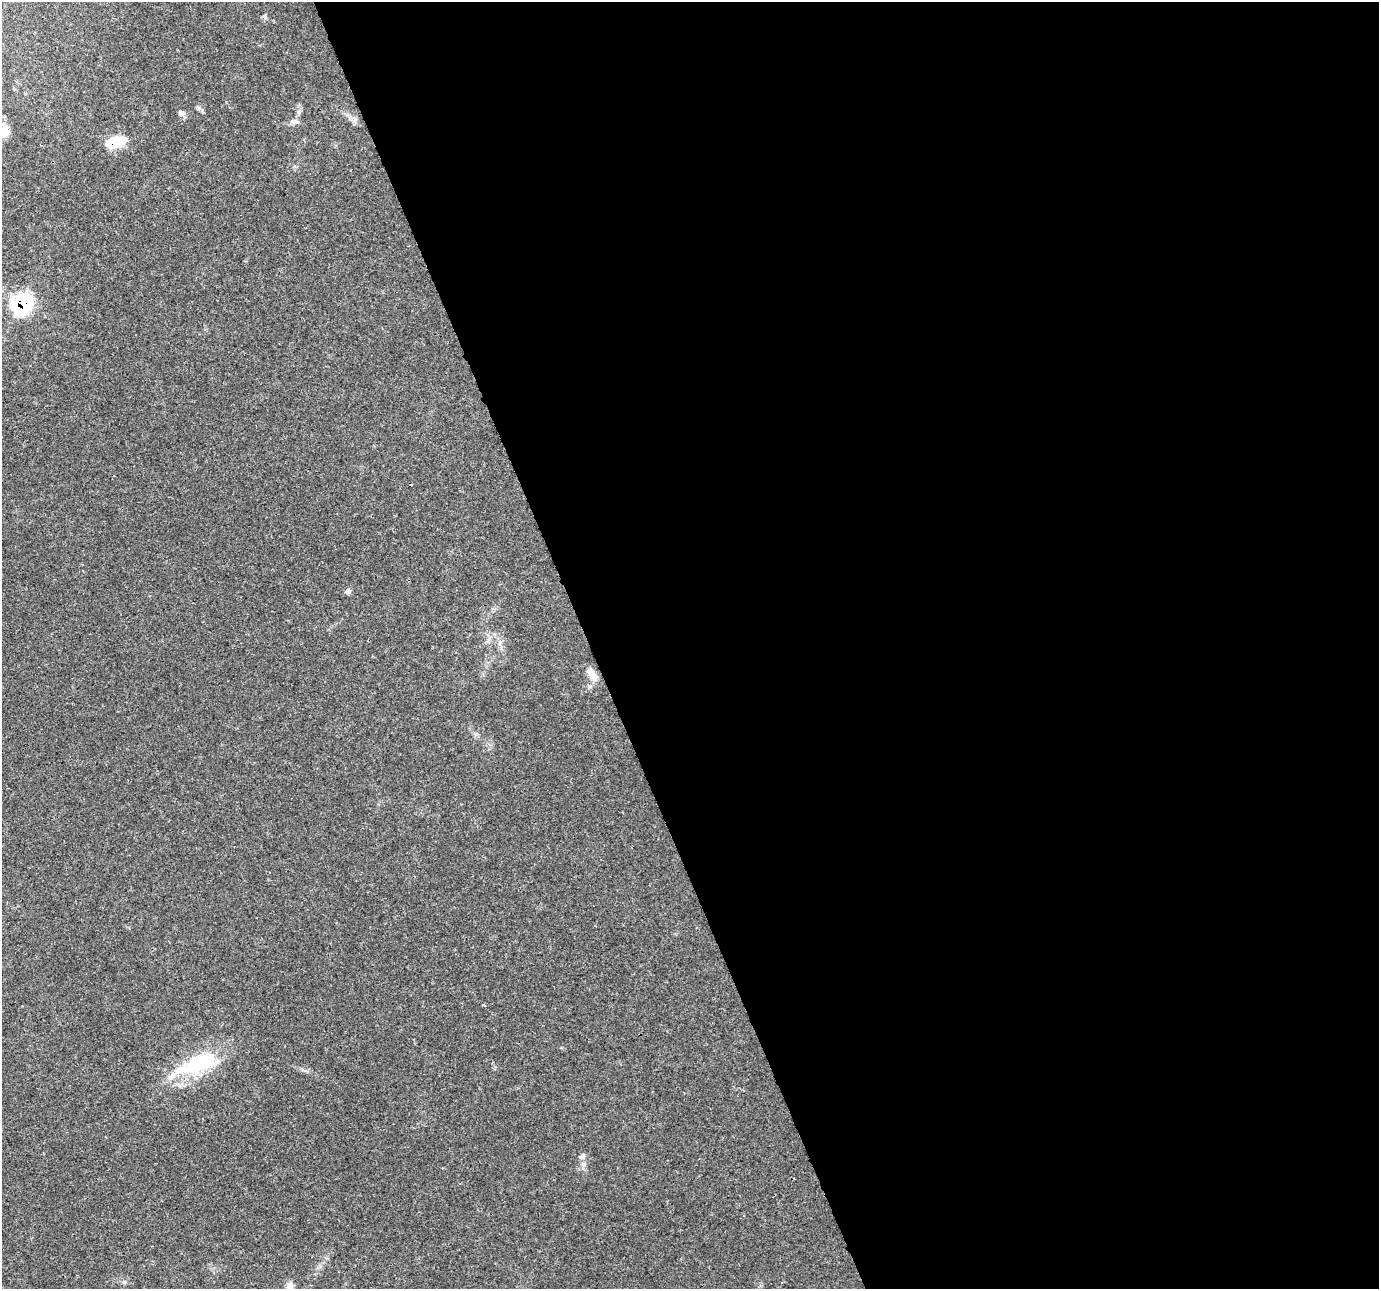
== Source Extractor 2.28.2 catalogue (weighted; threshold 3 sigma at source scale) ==
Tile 8 of 4 x 4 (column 4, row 2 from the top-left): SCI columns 4132-5508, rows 2651-3937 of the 5511 x 5353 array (HDU 1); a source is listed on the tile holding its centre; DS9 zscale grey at full resolution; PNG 1381 x 1291 px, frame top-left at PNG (2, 2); no overlay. Shown black and unused: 57% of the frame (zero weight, under 3 of 4 exposures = <1% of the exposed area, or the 3 px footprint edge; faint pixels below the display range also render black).
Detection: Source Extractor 2.28.2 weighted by HDU 2 'WHT'; one run over the whole footprint, this tile lists its part. Background 0.0514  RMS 0.0037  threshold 0.0168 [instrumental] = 3 sigma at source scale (4.5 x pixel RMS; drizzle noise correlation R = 1.50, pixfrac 1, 0.0396/0.0396 arcsec/px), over >= 5 px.
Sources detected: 11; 1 cosmic-ray / hot-pixel residue — not listed; the other 10 listed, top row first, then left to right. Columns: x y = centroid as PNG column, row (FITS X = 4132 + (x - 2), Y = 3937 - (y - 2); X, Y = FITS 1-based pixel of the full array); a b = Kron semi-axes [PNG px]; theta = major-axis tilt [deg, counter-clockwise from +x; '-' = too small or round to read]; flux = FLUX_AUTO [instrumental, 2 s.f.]
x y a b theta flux
181 113 11 5 -7 1
294 121 12 6 1 1.5
4 131 16 15 - 4.9
115 142 24 12 14 10
22 304 11 9 58 84
348 591 9 6 43 1
592 674 19 9 -53 3.5
484 1005 3 3 - 0.96
197 1064 53 22 23 28
582 1157 9 6 32 1.2
Overlapping masked pixels (flux is a lower limit): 2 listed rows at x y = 115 142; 22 304
Isophote crosses this tile's border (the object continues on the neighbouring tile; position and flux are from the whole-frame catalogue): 1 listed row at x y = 4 131
Unlisted compact peaks at least as high as the median listed source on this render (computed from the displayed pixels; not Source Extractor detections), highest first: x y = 264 16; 199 108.